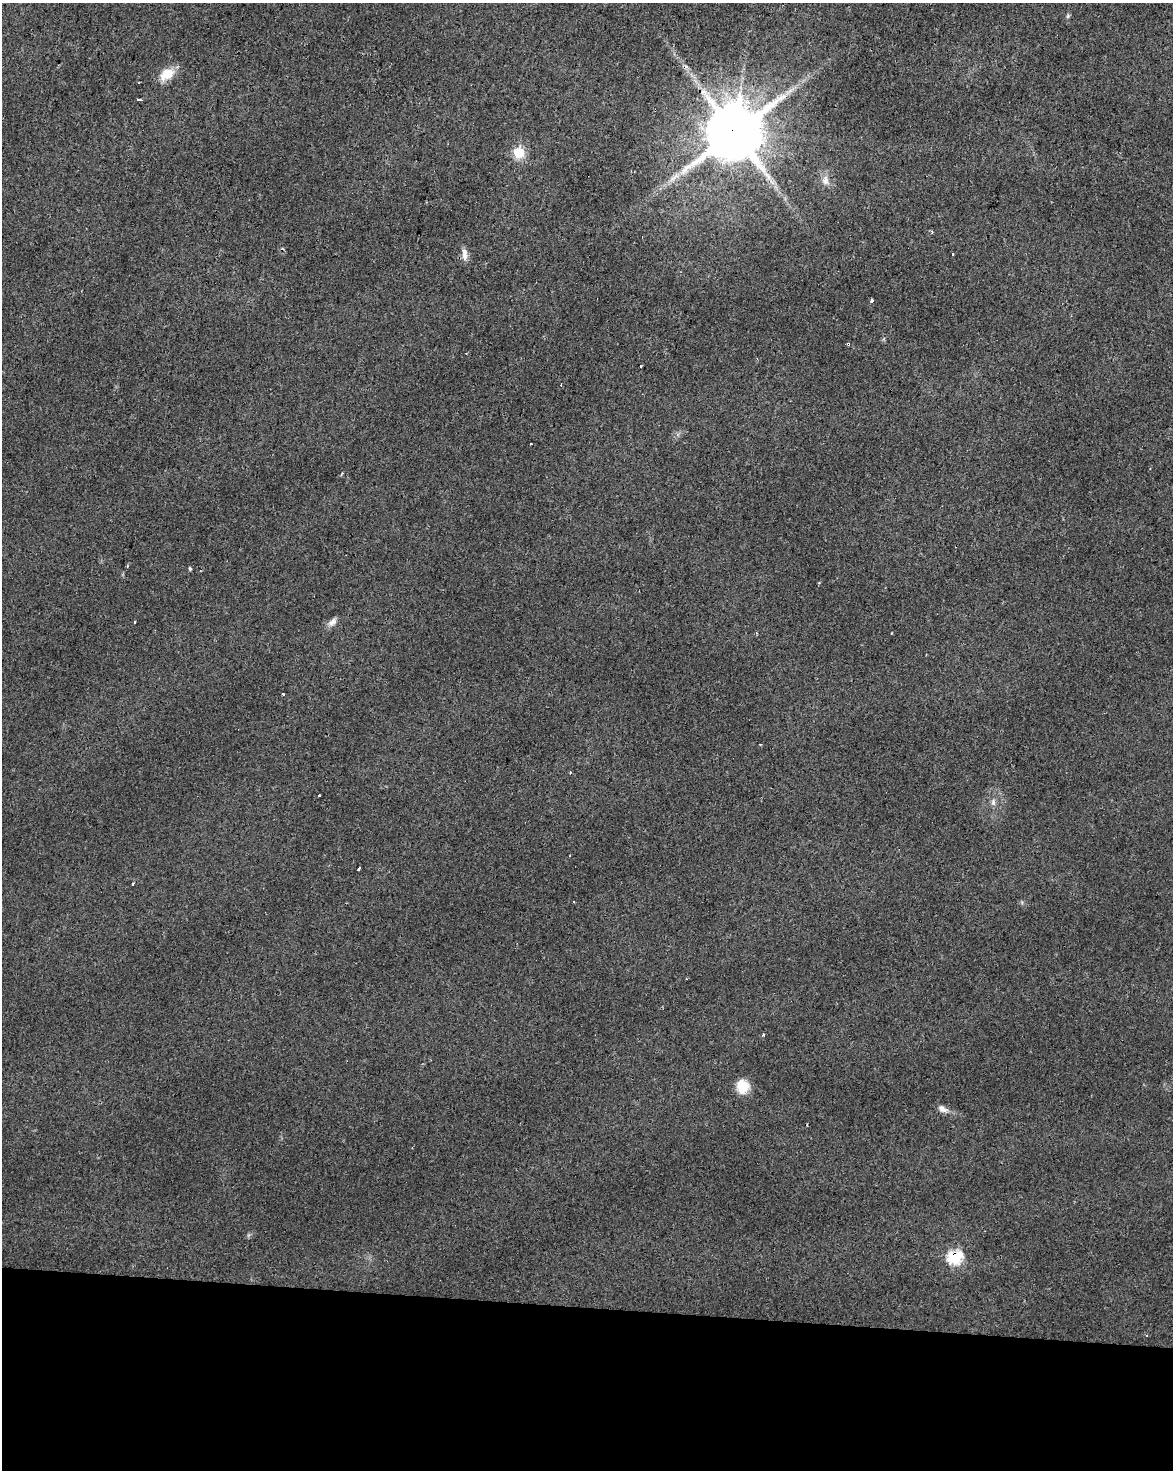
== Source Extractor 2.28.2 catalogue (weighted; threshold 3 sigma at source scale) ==
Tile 10 of 4 x 3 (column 2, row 3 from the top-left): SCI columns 1176-2346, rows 285-1752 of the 4687 x 4912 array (HDU 1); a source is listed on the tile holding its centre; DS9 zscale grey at full resolution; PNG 1175 x 1472 px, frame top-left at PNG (2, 3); no overlay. Shown black and unused: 11% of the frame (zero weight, under 2 of 3 exposures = <1% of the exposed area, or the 3 px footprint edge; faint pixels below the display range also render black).
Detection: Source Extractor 2.28.2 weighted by HDU 2 'WHT'; one run over the whole footprint, this tile lists its part. Background 0.0282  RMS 0.0063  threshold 0.0281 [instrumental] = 3 sigma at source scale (4.5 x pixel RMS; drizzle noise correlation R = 1.50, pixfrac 1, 0.0396/0.0396 arcsec/px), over >= 5 px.
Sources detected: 32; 8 cosmic-ray / hot-pixel residue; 1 long thin detection or spike segment (spike, bleed or trail) — not listed; the other 23 listed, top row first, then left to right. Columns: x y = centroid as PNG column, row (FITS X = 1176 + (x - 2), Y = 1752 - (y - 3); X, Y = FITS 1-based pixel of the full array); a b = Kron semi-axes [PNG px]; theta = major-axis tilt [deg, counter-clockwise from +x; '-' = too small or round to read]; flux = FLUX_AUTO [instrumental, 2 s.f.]
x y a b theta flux
1068 16 6 5 - 0.94
167 74 19 12 31 11
139 100 4 3 - 4.9
734 133 17 15 45 4200
519 152 6 6 - 34
825 180 14 9 -88 4.4
931 231 5 4 - 0.87
464 254 17 7 -87 3.9
953 254 3 3 - 2.2
871 301 4 3 - 3.6
848 344 4 3 - 1.1
640 366 3 3 - 1.7
190 569 5 4 - 0.74
134 622 3 3 - 6.6
332 622 14 7 42 3.3
283 695 3 3 - 1.9
993 802 10 6 -89 2.4
359 869 3 3 - 5.1
133 884 3 2 - 0.92
763 1035 3 3 - 3.6
742 1086 15 14 - 11
942 1109 13 7 -28 3.8
955 1257 9 7 22 50
Overlapping masked pixels (flux is a lower limit): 3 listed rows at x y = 734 133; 848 344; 955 1257